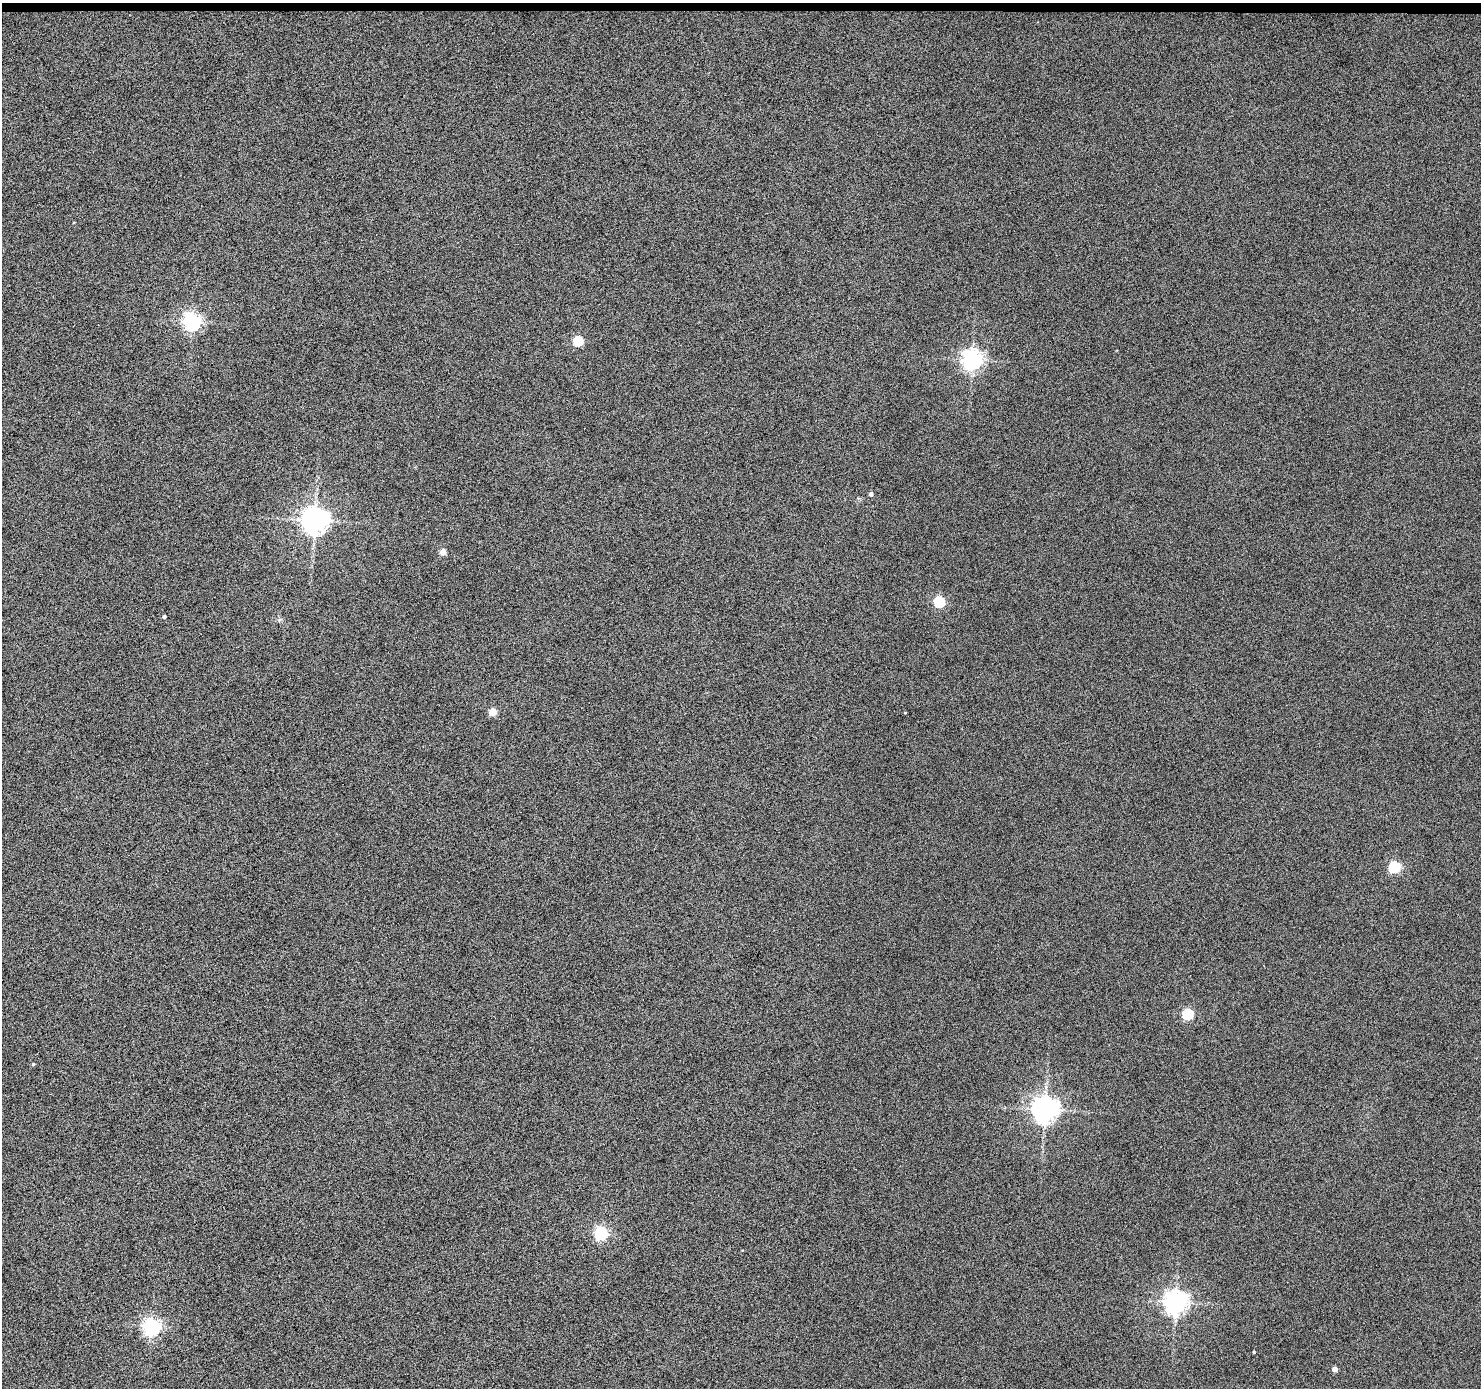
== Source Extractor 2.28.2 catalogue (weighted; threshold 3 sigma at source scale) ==
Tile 2 of 3 x 3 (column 2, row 1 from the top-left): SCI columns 1479-2957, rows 2871-4256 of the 4438 x 4453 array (HDU 1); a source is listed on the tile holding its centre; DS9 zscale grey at full resolution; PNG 1483 x 1390 px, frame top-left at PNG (2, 3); no overlay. Shown black and unused: <1% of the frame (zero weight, under 4 of 8 exposures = <1% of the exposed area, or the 3 px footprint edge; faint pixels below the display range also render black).
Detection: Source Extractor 2.28.2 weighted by HDU 2 'WHT'; one run over the whole footprint, this tile lists its part. Background 0.0187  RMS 0.26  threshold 1.05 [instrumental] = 3 sigma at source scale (4.09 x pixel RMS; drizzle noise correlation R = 1.36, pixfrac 0.8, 0.05/0.05 arcsec/px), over >= 5 px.
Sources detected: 19; all 19 listed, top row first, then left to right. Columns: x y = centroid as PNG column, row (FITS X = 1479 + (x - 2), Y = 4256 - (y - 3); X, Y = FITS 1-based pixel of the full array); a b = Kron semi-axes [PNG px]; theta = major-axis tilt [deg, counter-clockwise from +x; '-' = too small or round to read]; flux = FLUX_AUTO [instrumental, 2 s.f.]
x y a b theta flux
192 321 6 6 - 9200
578 341 5 5 - 1400
972 360 6 6 - 13000
871 494 4 4 - 61
314 520 8 7 - 26000
443 552 4 4 - 270
939 602 5 5 - 1900
164 617 4 3 - 38
493 712 5 4 - 660
905 713 3 2 - 15
1394 867 5 5 - 2300
1188 1014 5 5 - 2000
33 1064 4 4 - 25
1045 1109 8 7 - 25000
601 1233 6 5 - 4100
1175 1302 7 7 - 19000
151 1327 6 6 - 7700
1254 1352 3 2 - 20
1335 1369 4 4 - 150